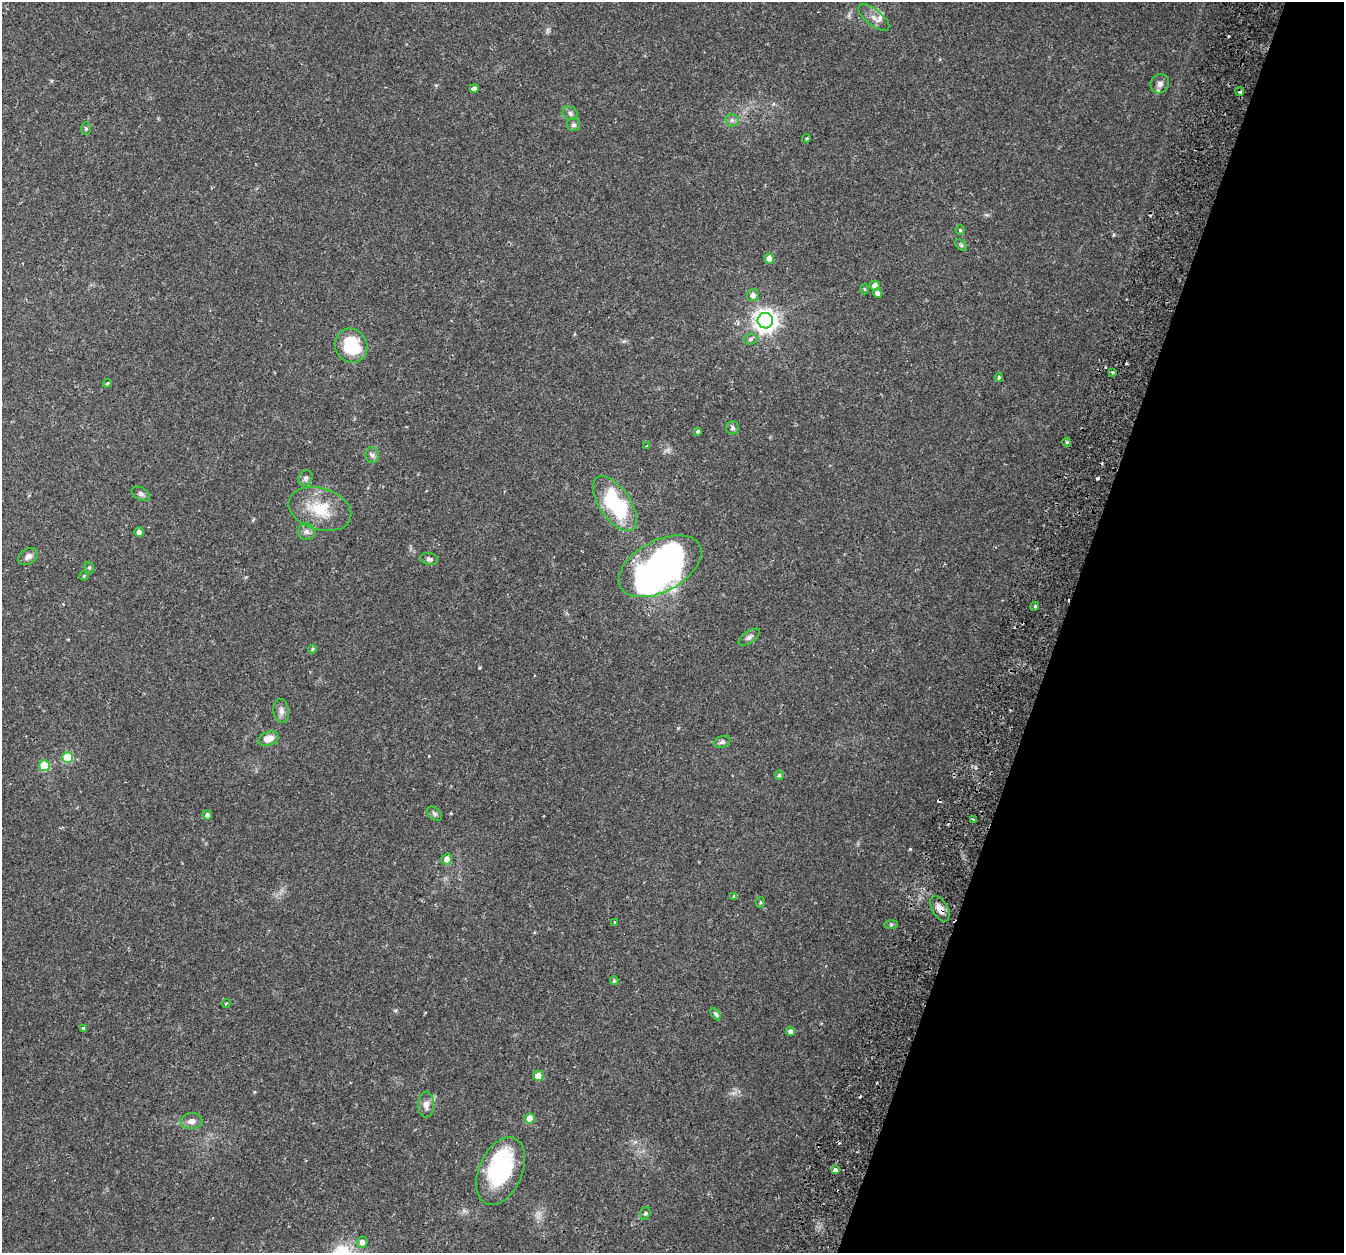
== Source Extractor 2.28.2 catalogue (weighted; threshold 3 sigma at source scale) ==
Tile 8 of 4 x 4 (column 4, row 2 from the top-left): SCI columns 4096-5437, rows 2798-4048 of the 5514 x 5654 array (HDU 1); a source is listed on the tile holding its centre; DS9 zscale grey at full resolution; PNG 1346 x 1255 px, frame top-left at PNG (2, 2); each listed source drawn as its Kron ellipse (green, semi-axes under 4 px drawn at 4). Shown black and unused: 21% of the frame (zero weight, under 2 of 3 exposures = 5% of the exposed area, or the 3 px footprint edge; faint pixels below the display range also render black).
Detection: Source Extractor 2.28.2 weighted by HDU 2 'WHT'; one run over the whole footprint, this tile lists its part. Background 0.0481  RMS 0.0041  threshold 0.0184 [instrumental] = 3 sigma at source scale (4.5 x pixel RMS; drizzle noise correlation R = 1.50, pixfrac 1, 0.0396/0.0396 arcsec/px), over >= 5 px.
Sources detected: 83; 3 inside a brighter object's white glare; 9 cosmic-ray / hot-pixel residue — neither listed nor drawn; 2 inside a brighter listed object's ellipse — not listed separately; the other 69 listed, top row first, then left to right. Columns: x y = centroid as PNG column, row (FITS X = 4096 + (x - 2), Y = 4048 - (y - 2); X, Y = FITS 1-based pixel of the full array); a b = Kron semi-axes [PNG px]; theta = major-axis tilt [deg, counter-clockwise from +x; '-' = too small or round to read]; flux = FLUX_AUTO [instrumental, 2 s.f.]
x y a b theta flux
874 17 19 8 -38 3.1
1160 84 10 9 - 1.9
474 88 4 4 - 1.3
1240 92 4 3 - 2
570 113 8 6 -30 1.2
732 120 6 6 - 1
574 125 6 6 - 1
86 129 6 5 - 0.63
806 138 4 3 - 0.63
960 230 4 4 - 0.47
961 245 7 4 -45 0.64
769 258 5 5 - 2.9
875 286 5 5 - 1.8
864 289 5 3 - 0.41
877 293 4 4 - 1.3
753 295 6 6 - 2.1
765 321 8 7 - 300
750 339 7 5 5 1.1
351 346 17 16 - 18
1112 372 3 3 - 0.98
999 377 4 3 - 0.52
107 383 4 4 - 0.47
732 428 6 6 - 0.85
698 431 4 3 - 0.75
1067 442 4 4 - 0.51
646 446 4 3 - 0.59
372 455 8 6 -86 1.2
305 478 8 6 67 1.1
141 494 10 6 -29 1.2
615 504 31 15 -55 32
320 509 32 21 -17 14
139 532 4 4 - 1.9
306 532 8 8 - 1.5
28 557 10 7 31 1.9
429 559 9 6 -9 1.1
660 566 45 25 28 76
89 568 6 4 -69 0.55
84 576 4 4 - 0.37
1035 606 4 3 - 0.45
749 637 12 6 34 1.4
312 649 4 3 - 0.48
281 711 12 7 -82 2
269 739 10 7 19 4.4
722 742 8 5 20 1.1
68 757 5 5 - 18
44 766 5 5 - 18
779 775 5 4 - 0.66
434 814 8 5 -40 0.91
207 815 4 4 - 1.5
974 819 3 2 - 0.73
447 859 6 5 - 2
734 897 4 3 - 0.64
760 903 5 3 - 0.49
940 909 14 7 -60 3.6
615 922 3 3 - 0.63
891 924 7 4 1 0.56
614 981 4 4 - 0.57
226 1003 4 3 - 0.3
716 1014 7 4 -60 0.75
83 1028 3 2 - 0.51
790 1031 4 4 - 1.5
538 1076 5 5 - 5.5
426 1105 13 8 90 2.4
530 1119 5 5 - 6.7
191 1121 11 8 5 2.4
835 1170 4 4 - 5.5
501 1171 36 21 66 36
645 1213 6 5 - 0.6
362 1242 5 5 - 2.2
Overlapping masked pixels (flux is a lower limit): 3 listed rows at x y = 1240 92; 940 909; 835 1170